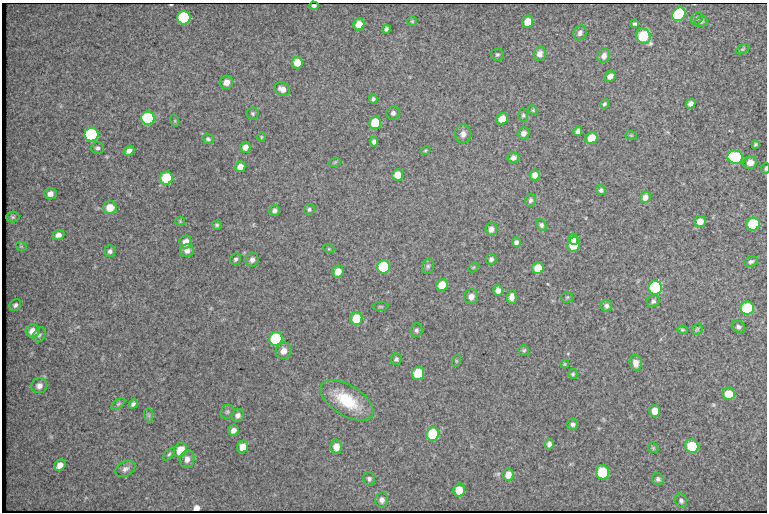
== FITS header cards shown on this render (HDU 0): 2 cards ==
NAXIS1  =                  765 /fastest changing axis
NAXIS2  =                  510 /next to fastest changing axis

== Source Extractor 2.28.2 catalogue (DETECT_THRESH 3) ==
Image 765 x 510 px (HDU 0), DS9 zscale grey, 1 PNG px = 1 image px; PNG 769 x 514 px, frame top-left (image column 1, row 510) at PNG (2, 3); each listed source drawn as its Kron ellipse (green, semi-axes under 4 px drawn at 4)
Background 1370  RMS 10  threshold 29.9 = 3 sigma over >= 5 px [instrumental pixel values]
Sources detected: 143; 1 with non-positive FLUX_AUTO (blend fragments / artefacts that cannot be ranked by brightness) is neither listed nor drawn; the other 142 listed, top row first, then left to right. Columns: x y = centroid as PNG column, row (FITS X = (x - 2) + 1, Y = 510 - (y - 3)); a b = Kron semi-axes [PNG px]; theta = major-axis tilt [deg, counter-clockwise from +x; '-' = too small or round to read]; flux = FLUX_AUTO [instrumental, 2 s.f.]
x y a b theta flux
314 6 5 3 - 1900
679 14 7 6 - 100000
184 18 7 6 - 63000
697 18 7 5 58 1500
412 21 5 5 - 780
528 22 6 5 - 11000
701 22 6 5 - 1500
359 24 6 5 - 7800
635 24 4 3 - 1300
386 29 4 4 - 1400
580 33 8 6 66 2400
643 36 8 7 - 36000
743 49 7 4 27 890
497 54 6 6 - 1300
540 54 7 6 - 4500
604 56 7 6 - 3800
297 63 6 5 - 9400
610 76 6 5 - 4300
226 82 7 6 - 5200
282 89 8 6 -26 4600
373 99 4 3 - 1200
604 104 5 4 - 1300
691 104 5 4 - 2900
533 110 5 4 - 760
393 113 6 6 - 2100
253 114 6 6 - 1300
523 115 7 4 89 1100
148 118 7 6 - 70000
502 119 6 5 - 11000
175 121 6 4 -73 670
375 123 6 6 - 25000
578 131 5 4 - 2600
523 133 6 5 - 3300
463 134 9 8 - 3100
91 135 7 7 - 87000
631 135 6 3 -18 610
261 137 4 3 - 540
591 138 6 5 - 17000
208 139 6 5 - 1400
374 142 5 4 - 2200
756 144 4 3 - 880
245 147 5 5 - 3400
98 148 6 6 - 1600
425 150 5 4 - 770
129 151 5 5 - 2500
735 157 8 6 -15 64000
513 158 6 5 - 2700
335 162 6 3 19 680
750 163 6 6 - 6300
240 167 5 5 - 5100
765 168 5 3 - 890
397 175 6 5 - 9000
535 175 5 5 - 4200
166 178 6 6 - 30000
601 190 5 5 - 1600
50 194 6 6 - 3500
645 197 6 5 - 3700
530 200 6 5 - 1600
110 208 7 6 - 10000
309 209 5 5 - 1200
274 210 5 5 - 2200
13 217 6 5 - 1100
180 221 5 4 - 670
700 221 6 5 - 5600
753 224 7 6 - 49000
217 225 5 4 - 1100
541 225 6 4 -60 1600
491 229 6 6 - 3900
58 235 6 5 - 2800
573 239 5 4 - 6900
186 242 6 6 - 5300
516 242 5 4 - 1900
574 245 7 6 - 25000
21 246 5 3 - 640
329 249 5 3 - 600
110 251 6 5 - 1800
187 251 7 6 - 3400
235 259 6 5 - 1500
491 259 5 5 - 1800
252 260 7 6 - 2800
751 262 7 5 24 1700
428 266 8 6 76 1700
384 267 6 6 - 56000
473 267 5 3 - 610
538 268 6 6 - 11000
338 272 6 5 - 6500
442 285 6 5 - 13000
655 288 7 7 - 110000
498 290 5 5 - 3300
471 297 7 7 - 3600
512 297 7 4 88 3600
567 297 5 5 - 910
653 301 6 6 - 1600
15 305 6 5 - 1700
606 306 6 5 - 1900
380 307 8 4 0 850
747 308 7 6 - 57000
356 318 6 6 - 19000
738 327 7 5 -35 1900
697 329 6 4 46 980
416 330 7 6 - 1600
682 330 5 4 - 910
33 331 7 6 - 5900
39 335 8 5 60 1400
276 339 7 6 - 61000
524 350 5 5 - 1000
284 351 8 7 - 5800
396 359 6 5 - 1600
456 361 6 3 72 680
636 363 8 6 -82 4600
565 364 4 4 - 750
418 373 6 6 - 29000
573 374 5 4 - 1000
39 386 8 7 - 3600
729 394 6 6 - 13000
347 400 30 15 -32 30000
118 404 8 4 36 980
133 404 5 4 - 1800
655 411 6 5 - 5800
227 412 7 6 - 1300
149 415 7 4 -89 1300
238 415 7 6 - 2500
572 424 6 5 - 1800
233 430 5 5 - 3100
433 434 7 6 - 41000
549 444 5 4 - 2600
692 446 7 6 - 31000
243 447 6 5 - 7500
336 447 7 6 - 5800
653 448 6 4 -46 810
180 450 7 6 - 13000
169 454 7 4 50 1100
187 459 9 7 80 3700
60 465 6 5 - 4500
125 469 11 7 29 2700
602 472 7 6 - 43000
508 474 6 5 - 6500
369 479 6 6 - 1700
658 479 6 5 - 1700
459 490 6 6 - 10000
382 500 7 6 - 2700
681 501 7 6 - 1800
At the frame edge (FLAGS 8, measured only in part): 1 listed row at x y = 765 168
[1 non-positive-flux detection neither listed nor drawn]